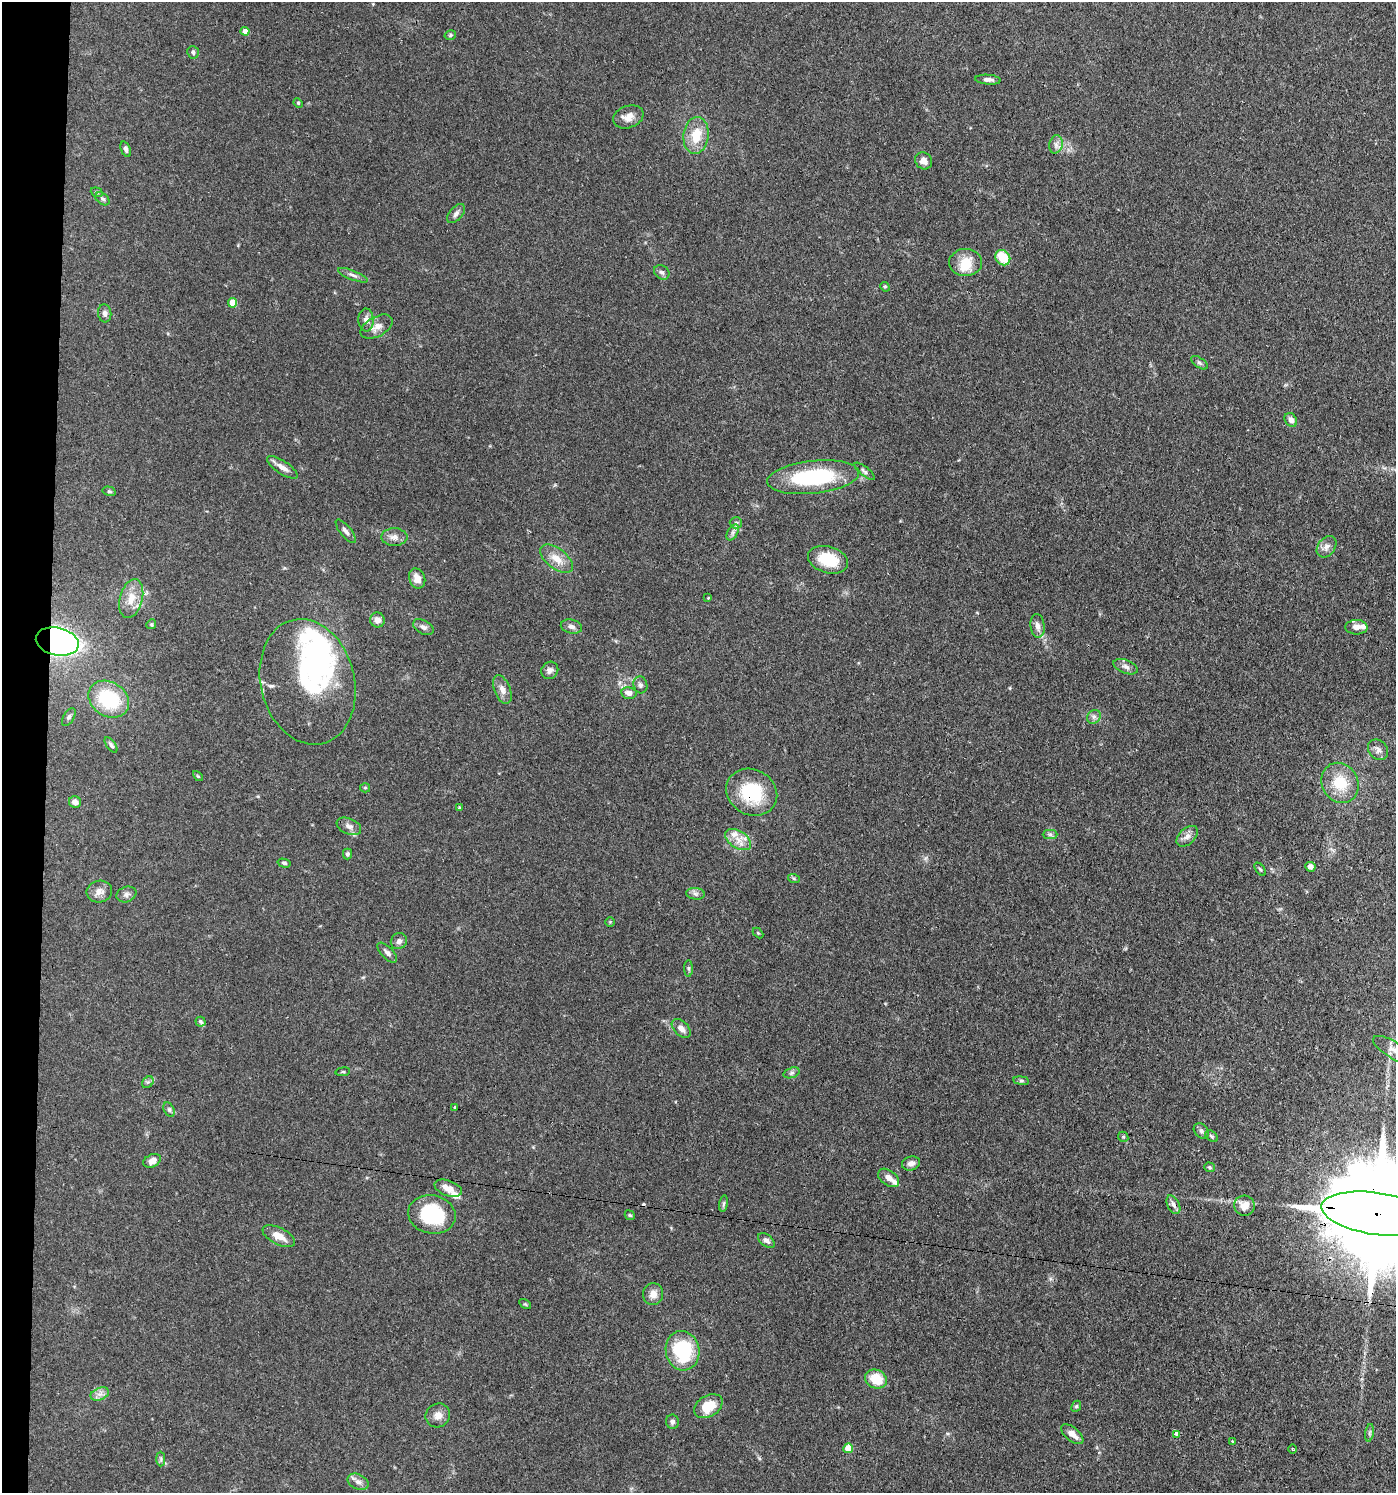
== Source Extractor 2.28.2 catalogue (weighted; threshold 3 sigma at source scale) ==
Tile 4 of 3 x 3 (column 1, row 2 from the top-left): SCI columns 289-1682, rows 1563-3053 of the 4641 x 4614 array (HDU 1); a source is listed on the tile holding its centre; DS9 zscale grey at full resolution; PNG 1398 x 1495 px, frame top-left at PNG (2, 2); each listed source drawn as its Kron ellipse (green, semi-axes under 4 px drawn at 4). Shown black and unused: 3% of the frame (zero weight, under 3 of 4 exposures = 9% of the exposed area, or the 3 px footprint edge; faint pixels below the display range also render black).
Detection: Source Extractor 2.28.2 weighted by HDU 2 'WHT'; one run over the whole footprint, this tile lists its part. Background 0.15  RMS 0.0055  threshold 0.0249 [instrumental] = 3 sigma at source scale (4.5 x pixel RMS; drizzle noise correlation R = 1.50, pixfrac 1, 0.05/0.05 arcsec/px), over >= 5 px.
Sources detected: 134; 4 inside a brighter object's white glare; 1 cosmic-ray / hot-pixel residue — neither listed nor drawn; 8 inside a brighter listed object's ellipse — not listed separately; the other 121 listed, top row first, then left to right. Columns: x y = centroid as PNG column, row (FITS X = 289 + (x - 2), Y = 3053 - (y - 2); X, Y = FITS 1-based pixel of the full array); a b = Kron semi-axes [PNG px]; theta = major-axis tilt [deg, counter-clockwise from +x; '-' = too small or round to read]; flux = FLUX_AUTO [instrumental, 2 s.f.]
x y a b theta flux
245 31 4 4 - 4.6
450 35 6 4 17 0.9
193 52 6 5 - 1.4
988 80 13 5 -4 2.3
298 103 5 4 - 0.62
628 117 16 11 19 5
696 135 18 12 83 13
1056 144 9 6 77 2.2
126 149 8 4 -69 1.5
924 161 9 8 - 3.5
97 192 6 4 -20 0.86
102 199 8 5 -40 1.1
456 214 11 6 50 2.1
1003 258 8 7 - 13
966 262 16 13 2 11
662 272 8 6 -33 1.6
353 275 16 4 -21 2.2
885 287 5 4 - 0.65
232 303 4 4 - 11
105 313 9 6 -84 2.1
366 320 11 7 -87 3.4
377 327 17 10 29 4.9
1199 363 9 4 -35 1.2
1291 420 7 6 - 2.5
282 467 18 6 -34 3.8
865 471 12 4 -38 1.4
813 477 46 16 6 51
109 491 6 4 -15 0.89
736 523 6 5 - 1.2
346 531 14 5 -51 2.3
733 532 9 5 59 1.7
394 537 13 9 0 3.5
1326 547 12 8 52 3.2
556 559 19 10 -38 7.3
828 560 20 13 -16 17
417 578 10 8 -68 4.4
708 598 3 3 - 0.4
131 599 20 11 75 8.2
377 620 7 7 - 3.5
151 624 5 4 - 0.7
1037 626 12 7 -83 2.9
423 627 11 6 -27 2.3
571 627 11 7 -14 2.3
1357 627 11 7 -1 3.3
57 642 22 14 -13 220
1125 667 13 6 -21 2.4
550 670 9 8 - 2.2
308 682 63 47 -76 60
640 685 8 7 - 1.6
502 690 15 8 -69 3.8
629 693 7 6 - 3.4
109 699 21 17 -33 35
69 717 10 5 58 1.4
1094 717 7 6 - 1.6
111 745 9 4 -55 1.5
1378 750 11 9 -47 2.7
198 776 6 3 -45 0.55
1340 783 21 18 -60 17
365 788 5 4 - 0.65
752 792 26 22 -29 29
75 802 6 5 - 3.3
459 808 4 3 - 0.7
349 826 13 7 -22 2.9
1050 834 7 4 0 1.3
1187 836 12 8 43 3.3
738 840 14 8 -34 5.6
347 854 5 4 - 1.1
284 863 6 4 -14 1.1
1310 867 5 5 - 2.6
1260 869 7 3 -54 0.78
794 879 6 4 -20 0.7
99 891 13 11 11 4.2
126 894 10 7 20 2.1
696 894 9 6 -7 1.8
610 922 5 5 - 0.62
758 933 6 4 -45 0.67
399 941 8 7 - 2.2
387 953 13 6 -46 2.3
688 968 8 4 -89 0.97
201 1022 5 5 - 0.89
681 1028 11 7 -45 3.1
1394 1050 23 8 -31 4.9
343 1072 7 3 8 0.71
792 1073 8 5 19 1.2
1021 1081 8 4 -8 1
148 1082 6 5 - 1.1
455 1108 3 3 - 1.5
169 1110 7 5 -63 1.2
1201 1131 8 6 -47 1.5
1212 1136 7 5 -41 0.94
1123 1137 5 4 - 0.75
152 1161 9 6 27 3.4
911 1163 9 7 17 2.5
1210 1167 5 5 - 0.84
889 1178 12 7 -36 3.4
448 1188 14 7 -20 5.2
724 1204 8 4 81 1.1
1173 1205 10 6 -64 2.1
1244 1206 10 10 - 5.6
432 1214 24 19 -11 37
1376 1214 56 21 -8 24000
630 1215 5 4 - 0.69
279 1236 17 8 -27 6.5
766 1240 9 6 -37 2
653 1294 11 10 - 4.2
525 1304 6 4 -32 0.69
683 1351 20 16 -78 36
876 1379 11 9 -23 13
100 1394 10 6 24 2.7
708 1406 15 10 31 14
1076 1406 6 4 65 0.88
438 1415 12 11 - 4.4
672 1422 7 6 - 1.6
1370 1433 9 4 81 1.3
1072 1434 13 6 -40 4.1
1177 1434 4 4 - 8.7
1232 1442 3 3 - 0.91
848 1448 5 4 - 13
1293 1449 4 3 - 0.61
161 1459 7 4 -90 1.2
358 1482 11 7 -25 2.8
Overlapping masked pixels (flux is a lower limit): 3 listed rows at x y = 57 642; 752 792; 1376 1214
Isophote crosses this tile's border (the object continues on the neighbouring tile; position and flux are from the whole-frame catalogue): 2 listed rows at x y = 1394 1050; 1376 1214